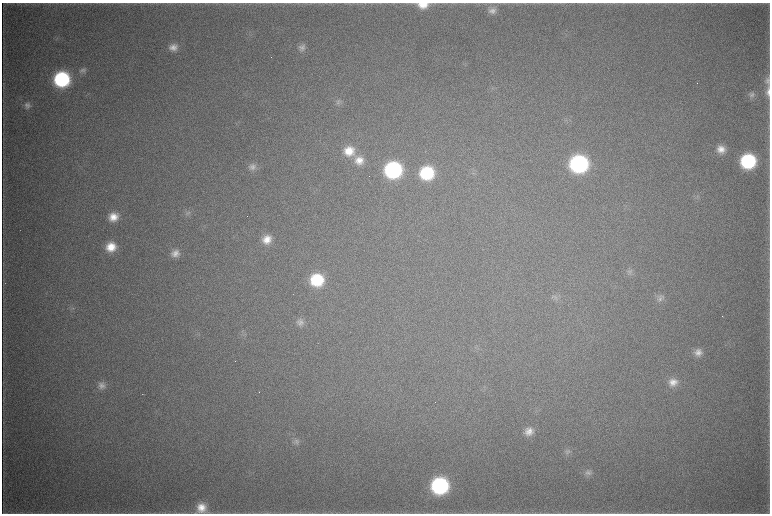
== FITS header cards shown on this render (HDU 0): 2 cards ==
NAXIS1  =                 1536 / length of data axis 1
NAXIS2  =                 1023 / length of data axis 2

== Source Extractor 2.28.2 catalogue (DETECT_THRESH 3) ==
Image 1536 x 1023 px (HDU 0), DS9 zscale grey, zoomed out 1/2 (1 PNG px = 2 x 2 image px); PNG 772 x 516 px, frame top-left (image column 1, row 1022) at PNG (2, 3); no overlay
Background 4540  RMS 38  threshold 115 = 3 sigma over >= 5 px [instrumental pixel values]
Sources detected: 44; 3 cannot appear on this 1/2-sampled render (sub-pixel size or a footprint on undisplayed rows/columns) and are not listed; the other 41 listed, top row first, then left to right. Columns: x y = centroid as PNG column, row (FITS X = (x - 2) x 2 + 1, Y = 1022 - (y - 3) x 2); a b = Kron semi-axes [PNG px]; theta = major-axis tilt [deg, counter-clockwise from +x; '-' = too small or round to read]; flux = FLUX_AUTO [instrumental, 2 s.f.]
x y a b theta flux
423 5 13 8 -1 1.2e+05
492 10 11 11 - 6.7e+04
173 47 10 9 - 6.5e+04
302 47 10 9 - 4.9e+04
83 70 9 8 - 3.5e+04
62 79 12 11 - 1.0e+06
767 81 13 6 -84 4.0e+04
768 92 14 5 90 4.8e+04
752 95 10 7 29 3.3e+04
338 102 8 7 - 3.1e+04
27 105 9 9 - 4.3e+04
721 149 10 10 - 9.0e+04
349 151 14 13 - 1.8e+05
359 160 13 12 - 1.2e+05
748 161 11 11 - 8.8e+05
579 164 12 12 - 1.8e+06
252 167 11 9 43 5.5e+04
393 170 12 12 - 1.4e+06
427 173 12 11 - 6.2e+05
697 196 5 5 - 2.0e+04
188 213 9 6 22 2.6e+04
113 217 10 9 - 1.1e+05
267 239 11 11 - 1.2e+05
111 247 11 10 - 1.6e+05
175 253 11 10 - 7.2e+04
630 272 10 8 77 3.6e+04
317 280 12 11 - 4.6e+05
556 298 9 7 36 3.3e+04
660 298 10 9 - 4.5e+04
722 316 2 1 - 6.1e+03
300 322 10 9 - 4.4e+04
243 335 4 2 - 8.0e+03
698 352 11 9 12 6.5e+04
673 382 12 11 - 9.0e+04
102 385 10 10 - 5.7e+04
529 431 11 10 - 8.1e+04
296 441 9 8 - 3.4e+04
567 451 8 7 - 2.8e+04
588 473 10 8 -5 3.8e+04
440 486 12 12 - 1.4e+06
201 508 13 12 - 1.4e+05
At the frame edge (FLAGS 8, measured only in part): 3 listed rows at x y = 423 5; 768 92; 201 508
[3 sub-pixel or undisplayed-footprint detections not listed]